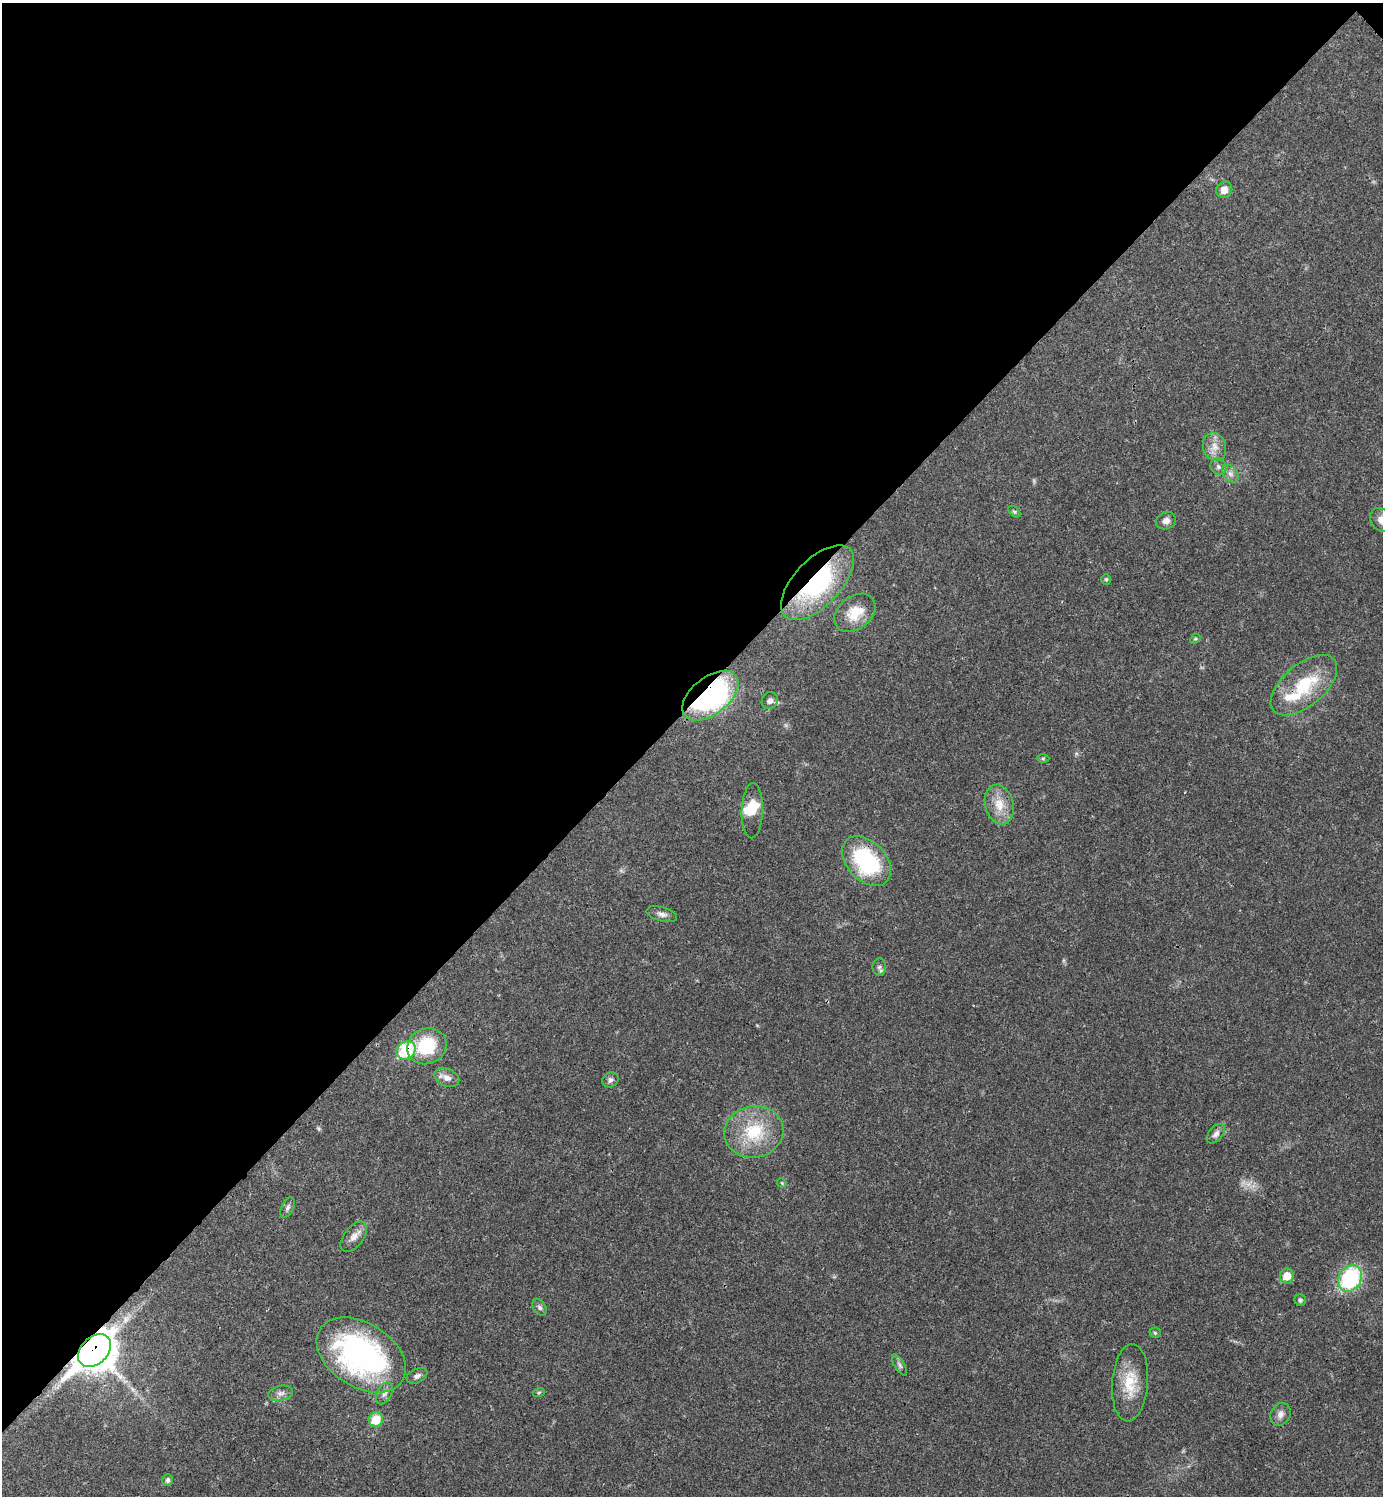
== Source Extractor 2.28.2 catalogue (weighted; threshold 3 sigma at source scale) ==
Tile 2 of 4 x 4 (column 2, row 1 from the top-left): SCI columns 1680-3060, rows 4483-5976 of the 5980 x 5981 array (HDU 1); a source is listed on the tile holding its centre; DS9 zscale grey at full resolution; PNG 1385 x 1498 px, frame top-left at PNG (2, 3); each listed source drawn as its Kron ellipse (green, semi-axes under 4 px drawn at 4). Shown black and unused: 47% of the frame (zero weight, under 3 of 4 exposures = <1% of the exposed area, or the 3 px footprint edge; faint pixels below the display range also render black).
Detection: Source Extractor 2.28.2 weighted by HDU 2 'WHT'; one run over the whole footprint, this tile lists its part. Background 0.0194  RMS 0.0023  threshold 0.0102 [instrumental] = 3 sigma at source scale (4.5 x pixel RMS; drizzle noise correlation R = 1.50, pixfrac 1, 0.05/0.05 arcsec/px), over >= 5 px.
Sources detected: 49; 4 inside a brighter listed object's ellipse — not listed separately; the other 45 listed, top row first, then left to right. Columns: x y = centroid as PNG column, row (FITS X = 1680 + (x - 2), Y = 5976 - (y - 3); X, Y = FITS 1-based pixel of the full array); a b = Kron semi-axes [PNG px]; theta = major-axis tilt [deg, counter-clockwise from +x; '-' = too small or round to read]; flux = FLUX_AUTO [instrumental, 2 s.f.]
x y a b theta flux
1224 190 8 8 - 2.1
1214 447 14 11 -72 2.4
1218 467 8 7 - 0.82
1230 474 10 7 -50 1.2
1014 512 7 4 -44 0.38
1381 520 13 10 -53 1.5
1166 521 10 8 25 1.3
1106 580 5 5 - 0.33
817 583 47 23 46 27
855 613 23 16 39 5
1195 639 5 4 - 0.28
1304 685 40 21 40 13
710 696 32 18 38 49
770 701 9 8 - 0.92
1043 758 6 4 1 0.3
999 804 20 14 -75 4.1
752 811 27 10 88 3.5
866 861 29 19 -46 23
662 914 16 7 -15 1.2
879 967 8 7 - 0.7
427 1046 20 17 25 11
406 1050 10 8 39 13
447 1078 13 8 -24 1.7
610 1080 8 7 - 0.78
754 1132 29 25 11 12
1216 1134 11 7 48 1.1
782 1183 5 4 - 0.24
287 1208 11 6 63 0.73
354 1237 17 9 53 1.8
1287 1276 7 7 - 3.3
1350 1278 14 11 58 23
1300 1300 6 5 - 0.49
540 1307 9 6 -58 0.62
1155 1333 5 5 - 0.35
95 1351 19 13 45 460
361 1355 49 32 -32 57
900 1365 12 5 -59 0.7
417 1376 11 7 26 0.86
1130 1383 39 18 86 7.2
539 1392 6 4 19 0.28
281 1393 13 7 11 1.1
384 1393 12 7 62 1.1
1280 1414 12 9 61 1.3
376 1420 7 7 - 5.9
168 1480 6 5 - 0.72
Overlapping masked pixels (flux is a lower limit): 5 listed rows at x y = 817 583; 1304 685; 710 696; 406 1050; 95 1351
Isophote crosses this tile's border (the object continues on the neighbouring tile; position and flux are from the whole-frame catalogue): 1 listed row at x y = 1381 520